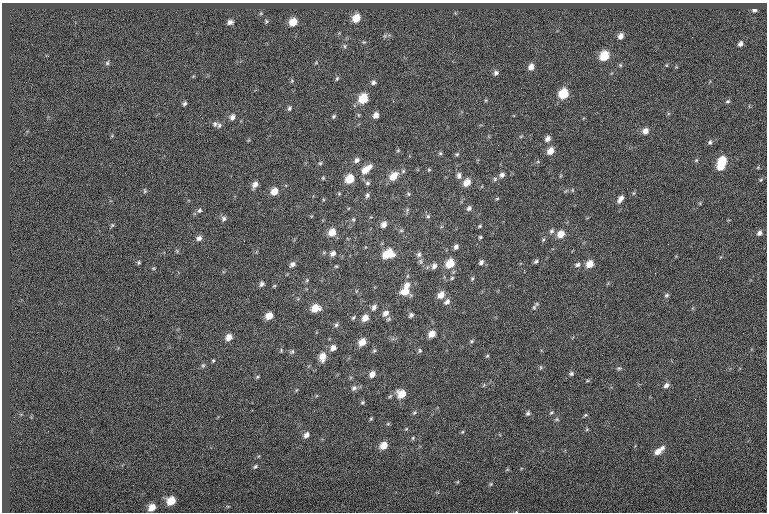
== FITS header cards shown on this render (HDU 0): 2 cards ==
NAXIS1  =                  765
NAXIS2  =                  510

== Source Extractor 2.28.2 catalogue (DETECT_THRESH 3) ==
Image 765 x 510 px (HDU 0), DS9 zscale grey, 1 PNG px = 1 image px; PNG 769 x 514 px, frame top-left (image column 1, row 510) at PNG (2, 3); no overlay
Background -0.0092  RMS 7.1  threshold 21.2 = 3 sigma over >= 5 px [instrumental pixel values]
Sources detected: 148; all 148 listed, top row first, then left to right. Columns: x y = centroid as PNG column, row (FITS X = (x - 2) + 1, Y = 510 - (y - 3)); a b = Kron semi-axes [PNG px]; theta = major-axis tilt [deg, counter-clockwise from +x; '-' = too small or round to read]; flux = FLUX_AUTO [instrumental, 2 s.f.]
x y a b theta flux
754 10 5 3 - 1000
261 13 6 3 19 480
356 18 8 7 - 6700
266 21 6 5 - 700
230 22 6 5 - 1600
293 22 8 7 - 6300
621 36 7 6 - 2200
740 44 6 5 - 1300
345 46 6 4 -88 690
604 56 7 6 - 13000
107 63 5 5 - 750
620 65 5 5 - 560
531 67 8 6 64 2600
496 73 7 6 - 1200
337 79 6 5 - 710
292 81 6 4 -47 570
373 82 6 5 - 1200
563 94 7 6 - 14000
363 99 8 7 - 11000
728 101 6 4 15 710
185 103 5 4 - 890
289 108 7 5 70 970
376 115 6 5 - 2300
333 116 6 4 42 740
232 117 7 6 - 1700
215 124 8 7 - 1300
219 125 7 5 74 880
645 131 7 6 - 2800
548 139 6 6 - 2000
710 142 6 5 - 950
498 150 2 2 - 1100
550 151 7 6 - 4200
440 153 6 5 - 650
457 154 6 4 14 660
357 160 7 6 - 1500
696 160 5 5 - 560
722 161 9 7 61 12000
320 163 5 4 - 620
370 166 7 6 - 1800
721 167 6 5 - 5200
365 170 11 8 50 4700
429 170 5 4 - 530
459 175 9 6 90 1600
502 175 7 5 44 1600
393 176 11 8 47 6200
323 178 5 4 - 540
350 179 7 7 - 9300
495 179 6 5 - 890
761 180 5 3 - 480
467 182 8 6 53 4900
367 183 7 5 0 1100
255 185 8 6 57 2300
145 191 7 4 -74 660
274 191 7 6 - 4800
408 194 6 5 - 680
367 195 6 5 - 1100
497 199 5 3 - 470
620 199 10 5 56 2100
469 208 7 5 48 1200
199 210 6 5 - 960
407 210 6 4 72 750
428 216 6 5 - 830
224 218 7 7 - 1300
353 220 5 5 - 660
384 224 7 6 - 2500
112 225 6 5 - 620
480 226 5 4 - 590
401 230 6 4 -1 650
551 231 7 6 - 1100
332 232 8 7 - 5600
759 233 6 5 - 1400
561 234 8 7 - 4500
480 237 4 4 - 590
199 238 7 7 - 1800
543 240 6 4 46 650
456 247 6 5 - 1400
324 252 6 4 20 540
333 253 7 6 - 1800
389 254 10 8 15 10000
419 254 8 7 - 1500
536 261 6 5 - 860
139 262 5 5 - 690
481 262 7 5 53 1300
292 264 7 5 36 1500
450 264 8 7 - 8900
590 264 7 6 - 5200
577 265 7 6 - 1300
434 266 7 6 - 1900
153 268 6 4 -18 560
524 270 3 2 - 320
452 278 6 5 - 630
472 278 6 4 69 640
307 280 5 4 - 560
262 284 6 5 - 1300
407 285 9 7 48 3200
405 291 10 8 -4 5600
441 295 8 6 51 3800
667 295 6 4 17 790
447 302 8 6 43 1800
374 307 8 6 63 1700
534 307 7 5 70 960
315 308 8 7 - 6500
385 313 9 7 40 2600
411 315 6 5 - 1100
269 316 7 6 - 4700
353 318 7 4 42 700
365 318 7 6 - 3600
336 325 6 5 - 1000
432 334 7 6 - 4200
229 337 7 6 - 3700
471 341 6 5 - 670
362 342 7 6 - 5100
333 348 7 6 - 2400
281 350 5 3 - 450
374 351 5 5 - 680
420 351 6 5 - 760
292 352 7 5 53 880
322 356 10 7 82 4600
487 356 5 4 - 560
213 361 4 4 - 540
203 365 7 5 68 840
541 367 6 4 -89 580
619 368 5 5 - 660
372 374 7 6 - 2700
571 374 6 5 - 870
257 377 5 4 - 570
587 381 5 3 - 510
666 385 7 5 40 1600
354 388 8 6 21 1400
401 394 8 7 - 7400
362 402 5 4 - 630
552 412 6 3 31 590
528 413 6 5 - 940
585 415 5 4 - 560
371 419 5 3 - 440
557 419 6 4 -61 660
388 424 6 4 -17 510
462 432 5 3 - 420
306 435 7 5 53 2000
413 438 6 5 - 600
384 445 8 6 42 5400
662 448 7 6 - 1600
658 452 9 6 33 3400
255 466 6 4 49 760
457 482 5 3 - 430
491 484 5 5 - 600
171 501 8 6 35 7400
152 507 7 6 - 4600